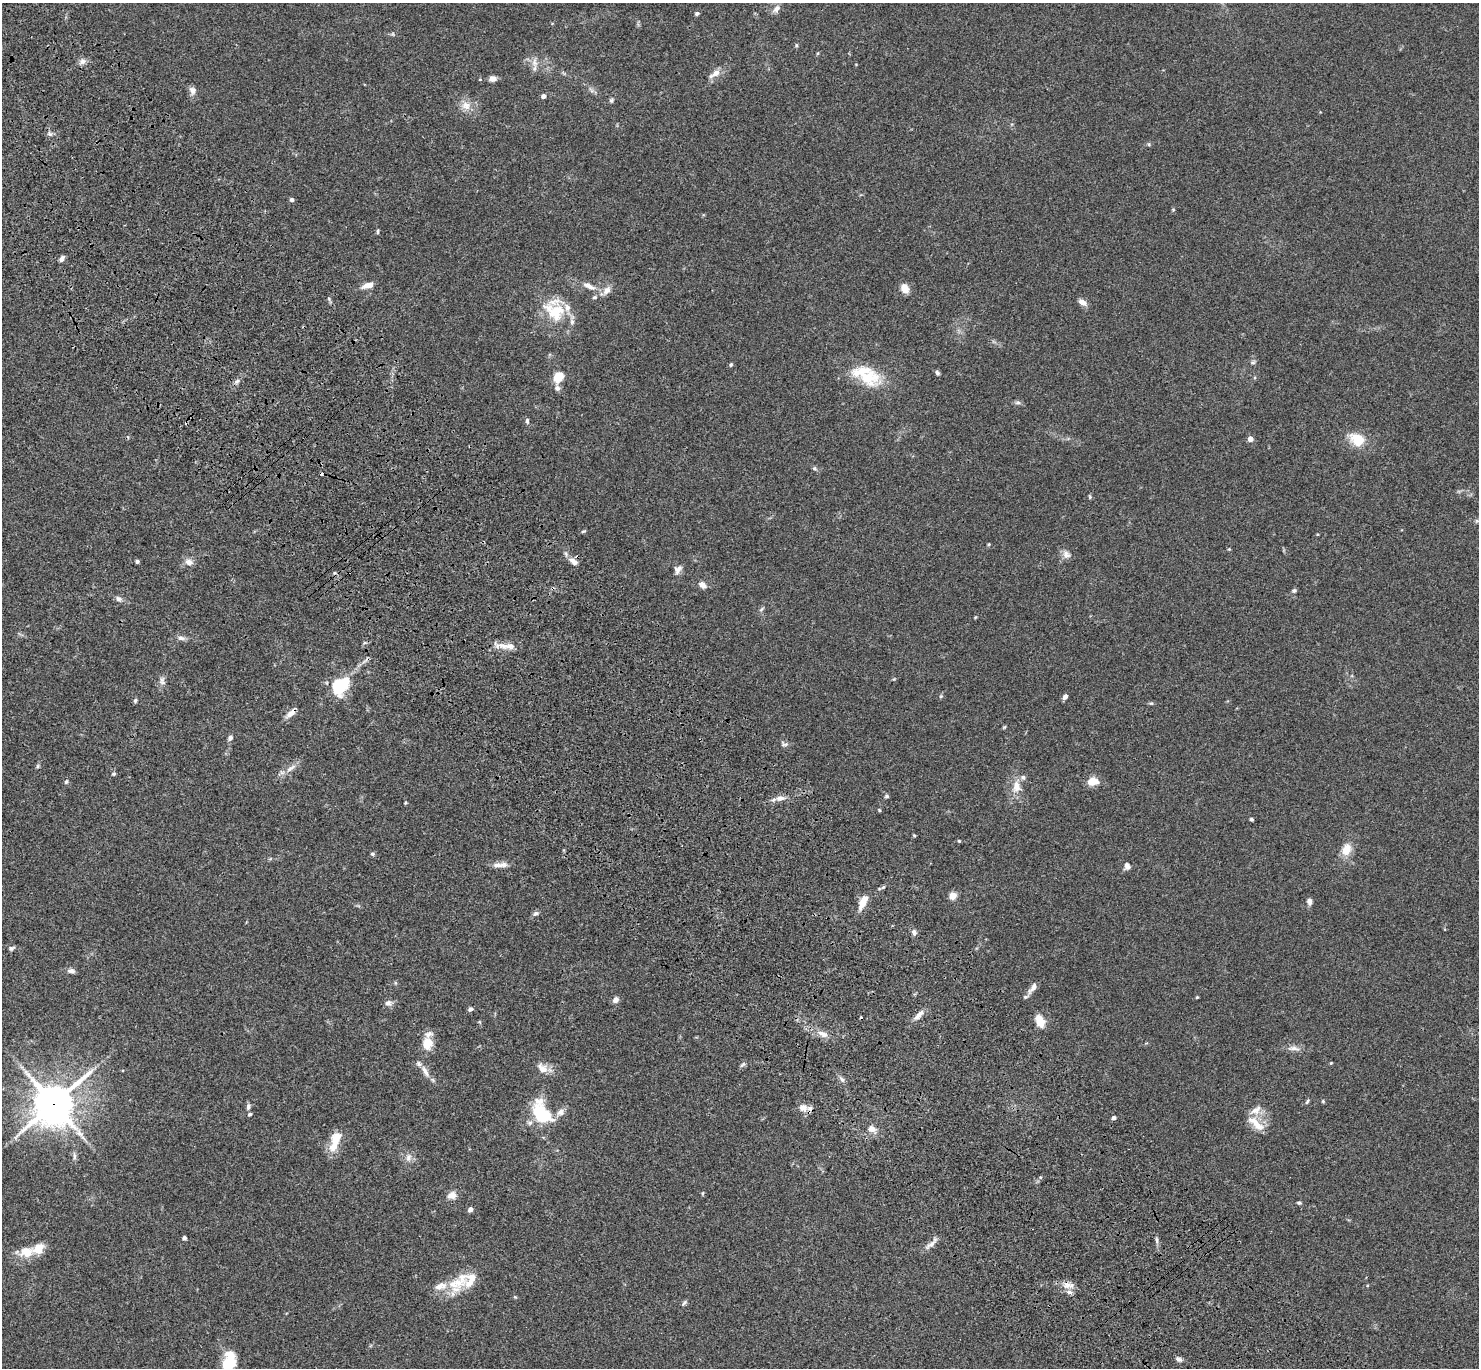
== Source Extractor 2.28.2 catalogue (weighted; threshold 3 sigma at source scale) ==
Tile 11 of 4 x 4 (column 3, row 3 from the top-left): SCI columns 3057-4533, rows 1751-3116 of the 6109 x 6091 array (HDU 1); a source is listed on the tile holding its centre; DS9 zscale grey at full resolution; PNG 1481 x 1370 px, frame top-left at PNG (2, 3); no overlay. Shown black and unused: <1% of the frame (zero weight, under 3 of 4 exposures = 6% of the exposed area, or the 3 px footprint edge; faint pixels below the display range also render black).
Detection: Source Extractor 2.28.2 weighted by HDU 2 'WHT'; one run over the whole footprint, this tile lists its part. Background 0.0586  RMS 0.0052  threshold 0.0233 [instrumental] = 3 sigma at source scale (4.5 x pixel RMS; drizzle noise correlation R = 1.50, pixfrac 1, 0.05/0.05 arcsec/px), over >= 5 px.
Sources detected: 151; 1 too faint to see at this stretch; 1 inside a brighter object's white glare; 3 cosmic-ray / hot-pixel residue — not listed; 13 inside a brighter listed object's ellipse — not listed separately; the other 133 listed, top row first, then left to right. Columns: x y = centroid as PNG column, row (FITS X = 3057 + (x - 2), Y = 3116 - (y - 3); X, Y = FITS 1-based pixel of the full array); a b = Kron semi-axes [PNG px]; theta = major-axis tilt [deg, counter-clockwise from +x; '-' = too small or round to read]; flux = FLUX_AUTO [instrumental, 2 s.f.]
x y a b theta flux
776 9 12 7 55 2.7
697 13 5 4 - 0.95
796 45 6 4 -89 0.62
818 53 5 3 - 0.48
82 61 8 7 - 2.2
535 62 15 7 -89 3.2
715 74 17 7 31 4.1
493 79 8 6 -1 2.7
591 90 9 4 -45 1.3
192 91 12 8 -72 2.4
543 96 5 5 - 1.7
611 100 7 5 53 0.9
466 105 14 12 -11 5.1
49 134 8 5 -34 1.3
1149 144 6 4 73 0.58
291 200 5 5 - 1
1173 210 5 4 - 0.53
378 231 7 3 89 0.67
62 259 8 5 58 1.6
368 285 15 6 18 4
589 286 20 8 -26 4.7
905 289 11 8 -65 4.8
606 290 12 9 48 3.6
595 297 6 5 - 0.9
329 299 6 4 -73 0.75
1082 302 11 6 -32 2.9
555 311 32 24 -29 20
1253 362 7 5 14 1
731 364 6 4 63 0.68
937 373 6 5 - 1
558 377 8 7 - 13
867 377 31 20 -15 21
237 381 8 5 54 1.4
557 388 9 7 -75 1.6
1018 403 9 4 0 1.1
527 421 8 5 -84 1
1250 439 4 4 - 4
1357 440 22 16 -33 10
814 468 6 5 - 0.86
1090 497 6 4 -89 0.69
583 531 6 4 25 0.66
989 544 5 4 - 0.51
1229 549 4 4 - 0.44
1066 554 12 10 -48 2.8
137 561 5 4 - 0.87
573 561 13 7 -33 3.2
189 562 11 8 -24 3.1
678 569 11 8 47 2.4
702 585 9 6 -36 3.3
1294 590 6 5 - 0.99
119 599 9 7 -39 1.7
761 609 8 4 34 0.88
181 638 11 6 -5 1.9
504 646 24 7 -17 4.7
365 660 15 3 45 1.6
162 681 13 7 -80 2.1
338 686 22 16 -84 17
941 696 5 4 - 0.6
1065 697 6 5 - 2
135 700 6 4 70 0.78
1151 703 6 4 0 0.66
291 713 15 6 44 3.7
1004 727 5 4 - 0.57
230 738 7 6 - 1.5
784 744 11 7 -10 1.5
38 766 6 4 89 0.71
291 768 18 6 33 3.6
113 774 5 4 - 0.69
1093 781 12 9 3 6.5
66 782 6 4 72 0.81
1017 786 19 12 -88 6.8
886 796 5 5 - 0.85
780 798 12 7 9 3.4
405 803 4 3 - 0.48
879 810 5 4 - 0.52
1251 819 4 3 - 1
914 835 4 4 - 0.56
959 841 4 4 - 0.5
1346 849 16 12 65 6.7
372 854 6 5 - 0.87
500 865 22 6 3 3.5
1127 866 8 7 - 2.1
883 887 6 4 44 0.81
953 896 5 5 - 8.4
863 902 14 6 66 8.4
1309 902 8 6 -85 2
536 913 9 6 28 1.3
914 932 8 6 -74 1.8
11 948 10 6 9 1.3
71 971 9 6 -8 1.8
1033 988 18 7 54 3.2
1197 997 3 3 - 0.46
615 1000 7 6 - 2.4
388 1003 10 8 2 2.2
470 1009 6 5 - 1.3
918 1015 19 6 45 3.1
1040 1021 13 8 -64 7.7
823 1034 15 7 -25 4.1
428 1044 16 12 85 7.2
1294 1048 19 7 -6 3.2
1331 1063 4 3 - 0.44
742 1065 10 4 44 1.1
542 1068 15 10 -41 5.2
425 1071 20 7 -60 4
842 1080 9 5 -62 1.5
1307 1101 8 4 59 0.84
1323 1101 5 4 - 0.6
54 1104 15 13 48 1300
248 1107 9 5 82 1.3
803 1107 12 11 - 3.7
1256 1110 19 10 35 4.7
561 1112 12 9 59 3.2
542 1115 19 12 -62 39
1114 1118 4 4 - 2.1
530 1123 8 6 2 1.5
1256 1124 27 10 -41 7.4
872 1129 12 10 -29 3.5
335 1141 26 10 71 9.8
74 1156 11 5 -88 1.5
408 1157 12 8 84 2.7
702 1193 6 4 88 0.56
452 1195 11 8 16 3.6
1299 1203 5 4 - 0.93
470 1209 5 4 - 2.3
184 1238 5 5 - 1.1
1157 1240 10 3 -75 1.2
931 1244 23 5 43 2.9
27 1252 19 14 3 9
456 1284 44 16 28 15
1067 1284 14 10 -23 4.1
684 1303 10 5 48 1.1
1179 1359 9 6 -32 1.5
229 1362 22 14 74 15
Overlapping masked pixels (flux is a lower limit): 3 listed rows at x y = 573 561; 291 713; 54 1104
Isophote crosses this tile's border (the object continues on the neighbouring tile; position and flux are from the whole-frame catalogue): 1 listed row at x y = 229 1362